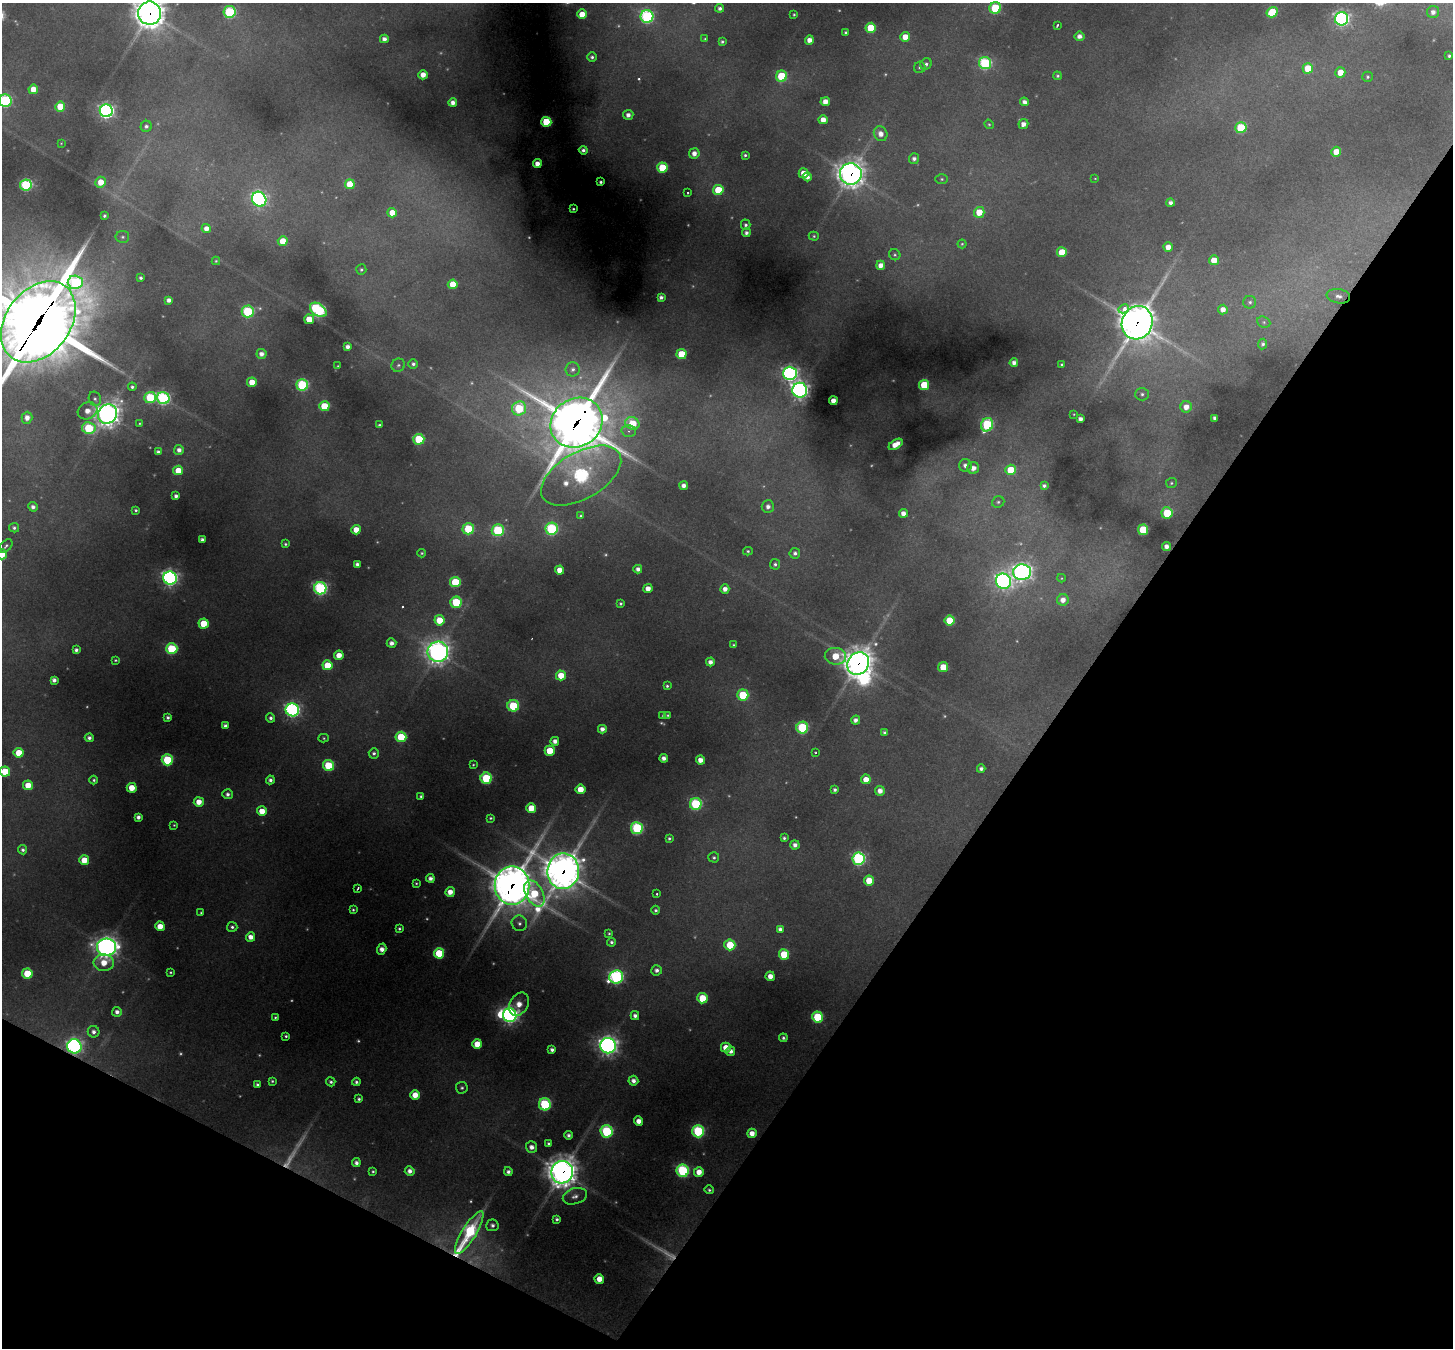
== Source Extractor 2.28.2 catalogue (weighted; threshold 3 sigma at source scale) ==
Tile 15 of 4 x 4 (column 3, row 4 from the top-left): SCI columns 2902-4352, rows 284-1629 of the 5802 x 5810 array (HDU 1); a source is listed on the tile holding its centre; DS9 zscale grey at full resolution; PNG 1455 x 1350 px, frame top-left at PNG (2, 3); each listed source drawn as its Kron ellipse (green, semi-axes under 4 px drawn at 4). Shown black and unused: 31% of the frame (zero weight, under 2 of 3 exposures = <1% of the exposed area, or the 3 px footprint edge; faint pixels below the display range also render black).
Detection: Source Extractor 2.28.2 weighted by HDU 2 'WHT'; one run over the whole footprint, this tile lists its part. Background 0.331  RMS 0.015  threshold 0.0673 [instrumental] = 3 sigma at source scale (4.5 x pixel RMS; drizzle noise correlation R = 1.50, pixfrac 1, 0.05/0.05 arcsec/px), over >= 5 px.
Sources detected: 386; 48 too faint to see at this stretch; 2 inside a brighter object's white glare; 2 cosmic-ray / hot-pixel residue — neither listed nor drawn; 2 inside a brighter listed object's ellipse — not listed separately; the other 332 listed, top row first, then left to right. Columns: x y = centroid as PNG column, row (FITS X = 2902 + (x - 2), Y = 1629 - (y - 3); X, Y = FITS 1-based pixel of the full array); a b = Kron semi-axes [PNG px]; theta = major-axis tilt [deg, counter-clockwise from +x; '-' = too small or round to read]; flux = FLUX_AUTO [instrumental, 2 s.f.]
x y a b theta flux
720 8 4 4 - 6.2
995 8 6 5 - 140
230 12 6 6 - 230
1272 12 6 5 - 70
1433 12 6 6 - 9.8
150 13 11 11 - 2600
582 14 5 5 - 32
794 14 3 3 - 2.1
647 16 6 6 - 370
1342 19 6 6 - 600
1057 25 3 3 - 3.5
871 28 5 5 - 71
846 33 3 3 - 3.4
1079 36 5 4 - 10
905 37 5 4 - 25
384 39 4 4 - 9
705 39 4 3 - 2.1
809 40 4 4 - 15
722 42 4 3 - 3.3
1449 56 3 3 - 2.8
592 57 4 4 - 4.3
985 63 6 6 - 270
926 64 6 5 - 4.7
920 67 6 5 - 4
1308 68 5 5 - 44
1340 72 5 5 - 26
423 75 4 4 - 18
781 76 5 5 - 110
1057 76 4 4 - 2.9
1368 77 5 5 - 3.3
33 89 5 5 - 25
5 101 6 6 - 270
825 102 5 4 - 18
1024 102 4 4 - 7.9
453 103 4 4 - 12
60 107 5 5 - 50
106 111 6 6 - 630
628 115 5 5 - 11
823 120 5 4 - 17
546 122 5 5 - 81
989 124 5 4 - 2.3
1023 124 5 5 - 11
146 126 6 5 - 5.3
1241 128 5 5 - 150
881 134 7 6 - 15
61 143 3 3 - 1.3
583 150 4 4 - 5.9
1336 152 5 4 - 26
694 153 5 5 - 13
745 155 3 3 - 3.1
914 159 5 5 - 6.9
537 164 4 4 - 13
662 168 5 5 - 88
804 173 5 5 - 20
851 174 11 10 - 1800
807 177 4 4 - 8.8
1095 178 4 2 - 1.2
942 179 6 5 - 2.7
101 182 5 5 - 25
600 182 3 3 - 3.3
350 184 5 5 - 52
26 185 6 5 - 230
718 190 5 5 - 70
688 193 3 3 - 2.6
259 199 8 6 -52 600
1170 203 4 4 - 7.2
573 209 3 2 - 1.7
979 212 5 5 - 35
392 213 4 4 - 27
104 216 3 3 - 3.3
746 225 5 5 - 4.5
206 229 4 4 - 16
746 233 4 4 - 6.4
814 236 5 4 - 2.7
122 237 7 6 - 3.9
283 241 5 4 - 32
962 244 4 4 - 2.4
1168 247 4 4 - 16
1062 252 5 5 - 50
895 255 6 5 - 3.1
1214 260 5 5 - 29
216 261 4 4 - 2.1
881 265 4 4 - 15
361 270 5 5 - 3.2
140 278 3 3 - 4.2
75 282 7 6 - 180
453 284 5 5 - 42
1338 296 12 7 -9 9.7
661 297 4 4 - 6.6
169 300 4 4 - 8.5
1250 302 6 6 - 4.3
1124 309 5 4 - 38
1223 309 5 5 - 14
318 310 9 6 -36 320
248 311 6 6 - 200
309 319 5 4 - 33
38 322 45 32 53 17000
1264 322 7 5 -23 3.4
1137 323 17 15 67 3900
1263 344 5 4 - 4.4
347 347 4 4 - 8.7
261 354 5 5 - 11
681 354 5 5 - 60
1014 363 4 4 - 8.6
413 364 4 4 - 4.7
1062 364 3 3 - 2.2
398 365 7 6 - 4.2
338 366 3 2 - 1.1
573 369 7 7 - 6.5
790 373 7 6 - 660
252 382 5 4 - 30
302 385 6 5 - 230
924 385 5 5 - 79
132 387 4 4 - 4
800 390 7 7 - 840
1142 394 7 6 - 4.5
150 397 6 5 - 140
163 398 6 6 - 350
95 399 7 6 - 4.5
833 401 4 4 - 18
324 406 5 5 - 66
1186 407 6 5 - 17
519 408 7 7 - 140
87 411 10 8 27 17
107 414 10 9 - 1600
1074 414 2 2 - 1.1
27 418 6 5 - 12
1215 418 4 4 - 7.1
1080 419 4 4 - 9.1
139 423 3 3 - 1.6
576 423 27 24 34 7000
632 423 7 6 - 80
379 425 4 3 - 2.9
987 425 7 6 - 190
89 428 7 6 - 160
629 431 7 5 2 5.1
419 439 5 5 - 120
896 444 8 4 33 22
179 450 5 5 - 9.6
158 452 4 4 - 5.1
965 465 6 6 - 10
973 468 6 6 - 14
178 470 5 5 - 33
1011 470 5 5 - 51
581 476 44 23 30 490
1171 483 5 5 - 2.7
684 486 4 4 - 11
1044 486 4 4 - 4.8
176 496 4 4 - 6.3
998 502 6 5 - 3.8
33 507 5 4 - 7.1
768 507 6 6 - 9.3
136 510 3 3 - 3.2
903 513 4 4 - 13
1167 513 5 5 - 93
580 516 4 4 - 2.2
14 528 5 4 - 4.1
468 529 6 5 - 120
552 529 6 6 - 260
356 530 5 4 - 24
498 530 6 6 - 190
1143 530 5 5 - 98
202 540 4 3 - 7.3
285 544 4 4 - 2.9
6 546 8 5 46 4
1166 546 4 4 - 9.9
748 551 5 4 - 2.8
422 553 4 3 - 2.2
795 553 5 5 - 6.4
2 554 5 5 - 44
357 564 4 4 - 7.4
775 564 5 5 - 4.5
638 569 4 4 - 8.4
559 570 4 4 - 23
1022 572 9 8 - 960
170 578 7 6 - 650
1061 578 4 4 - 1.6
1003 581 8 7 - 760
455 582 5 5 - 100
320 588 6 6 - 380
648 589 4 4 - 16
725 589 4 4 - 13
1063 600 6 5 - 14
456 602 5 5 - 130
621 604 3 3 - 3.2
439 620 5 5 - 45
950 620 5 5 - 76
203 623 5 5 - 53
391 643 5 4 - 10
734 645 4 3 - 2.7
172 649 6 5 - 160
76 650 4 4 - 5.9
438 652 10 10 - 1300
339 655 5 4 - 22
835 656 11 8 -7 52
115 660 3 3 - 2.2
710 662 4 4 - 10
858 663 12 10 52 2300
327 665 5 5 - 60
943 667 5 5 - 49
561 675 5 5 - 36
54 680 4 4 - 8.3
667 686 4 3 - 2.9
743 695 5 5 - 100
513 706 6 6 - 130
292 710 7 6 - 550
668 715 3 3 - 2.3
663 716 3 3 - 2.1
168 717 4 3 - 4.6
270 718 4 4 - 5.1
855 720 5 4 - 8
225 725 4 4 - 5.9
802 728 6 6 - 190
602 729 4 4 - 10
884 732 4 4 - 4.3
401 737 5 5 - 110
89 738 4 4 - 6
324 738 5 4 - 2.3
555 741 4 4 - 11
550 751 5 5 - 53
19 753 5 5 - 40
374 753 5 5 - 4.7
815 753 3 3 - 2.7
664 758 4 4 - 9.7
167 760 5 5 - 150
700 760 4 4 - 15
328 765 5 5 - 110
473 765 3 3 - 2
981 769 4 4 - 6.5
5 771 5 5 - 60
486 778 5 5 - 140
866 779 5 5 - 23
94 780 4 4 - 3.1
270 780 4 4 - 6.3
28 785 5 5 - 33
132 788 5 5 - 34
580 789 5 5 - 33
835 790 4 4 - 4.4
880 791 5 5 - 14
228 794 5 5 - 6.8
421 796 3 3 - 3.3
199 802 5 5 - 23
696 804 6 6 - 210
531 808 5 5 - 44
262 811 5 4 - 28
138 817 4 4 - 7.4
491 818 3 3 - 2.4
174 825 4 4 - 2
637 828 6 6 - 250
669 838 4 4 - 3.4
784 838 4 3 - 3.4
795 845 4 4 - 8.3
23 850 4 4 - 4.8
714 857 5 5 - 3.6
858 859 6 6 - 370
84 860 5 5 - 38
563 871 18 16 83 3700
430 878 4 4 - 8.7
869 881 5 5 - 45
416 883 3 3 - 2.2
512 886 19 17 -90 4000
358 888 4 3 - 3.6
450 892 5 4 - 19
534 893 14 8 -61 95
656 894 3 3 - 2.4
353 910 3 3 - 2.5
656 910 4 4 - 3.6
201 913 3 3 - 1.8
519 923 8 7 - 7.2
160 926 5 4 - 28
232 927 5 5 - 4.3
399 929 4 4 - 3.1
780 929 4 4 - 6.5
609 933 3 3 - 2.3
251 937 5 4 - 15
611 942 4 4 - 4.1
730 945 5 5 - 73
106 947 9 8 - 1300
382 949 6 4 73 13
439 953 5 5 - 85
784 954 5 5 - 77
104 963 10 8 -5 33
657 970 5 5 - 8
170 972 3 3 - 2.2
27 973 5 5 - 73
770 976 4 4 - 16
616 977 7 6 - 430
702 998 5 5 - 62
519 1004 12 9 61 22
117 1012 5 5 - 8.7
510 1015 7 6 - 700
635 1016 4 4 - 7.2
275 1017 3 3 - 2.1
817 1017 5 5 - 100
93 1032 6 5 - 8.6
286 1036 3 3 - 2.8
783 1038 4 4 - 3.8
477 1044 5 4 - 37
74 1046 7 7 - 650
608 1046 8 7 - 1100
726 1048 5 5 - 25
552 1050 4 4 - 6.2
731 1051 5 4 - 9.4
272 1081 4 3 - 2.7
633 1081 5 5 - 9.9
331 1082 5 4 - 4.2
356 1082 4 4 - 4.3
257 1084 4 3 - 3.6
462 1088 6 6 - 3.9
415 1095 5 5 - 28
359 1099 4 4 - 3.6
545 1104 6 6 - 210
639 1121 4 4 - 16
607 1131 6 6 - 220
698 1131 6 6 - 240
752 1133 5 4 - 17
568 1135 4 4 - 5.9
548 1143 3 3 - 3.1
531 1147 6 5 - 12
356 1163 4 4 - 6.9
373 1171 3 3 - 2.7
410 1171 5 4 - 9.9
683 1171 6 6 - 270
508 1172 4 4 - 6.1
562 1172 11 11 - 2400
699 1172 5 5 - 22
709 1190 5 4 - 3.3
575 1196 12 8 15 11
557 1219 4 3 - 4
492 1225 6 6 - 7
469 1232 25 7 59 240
599 1279 5 4 - 25
Overlapping masked pixels (flux is a lower limit): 11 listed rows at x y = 150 13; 851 174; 38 322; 1137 323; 576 423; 858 663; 563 871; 512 886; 74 1046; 562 1172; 469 1232
Isophote crosses this tile's border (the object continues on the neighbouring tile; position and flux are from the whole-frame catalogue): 6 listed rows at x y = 995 8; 150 13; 5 101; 38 322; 2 554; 5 771